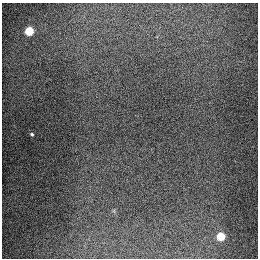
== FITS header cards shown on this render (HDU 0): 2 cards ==
NAXIS1  =                  256
NAXIS2  =                  256

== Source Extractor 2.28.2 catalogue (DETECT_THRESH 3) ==
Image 256 x 256 px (HDU 0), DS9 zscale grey, 1 PNG px = 1 image px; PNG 260 x 260 px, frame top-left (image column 1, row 256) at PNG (2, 3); no overlay
Background 1270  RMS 26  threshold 78.1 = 3 sigma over >= 5 px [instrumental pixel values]
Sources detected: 3; all 3 listed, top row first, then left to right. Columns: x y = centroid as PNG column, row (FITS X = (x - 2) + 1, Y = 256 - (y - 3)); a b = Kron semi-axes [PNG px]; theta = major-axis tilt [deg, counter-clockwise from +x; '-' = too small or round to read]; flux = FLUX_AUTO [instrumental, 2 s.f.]
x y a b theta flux
29 31 5 5 - 92000
32 134 4 3 - 2400
221 236 5 5 - 71000